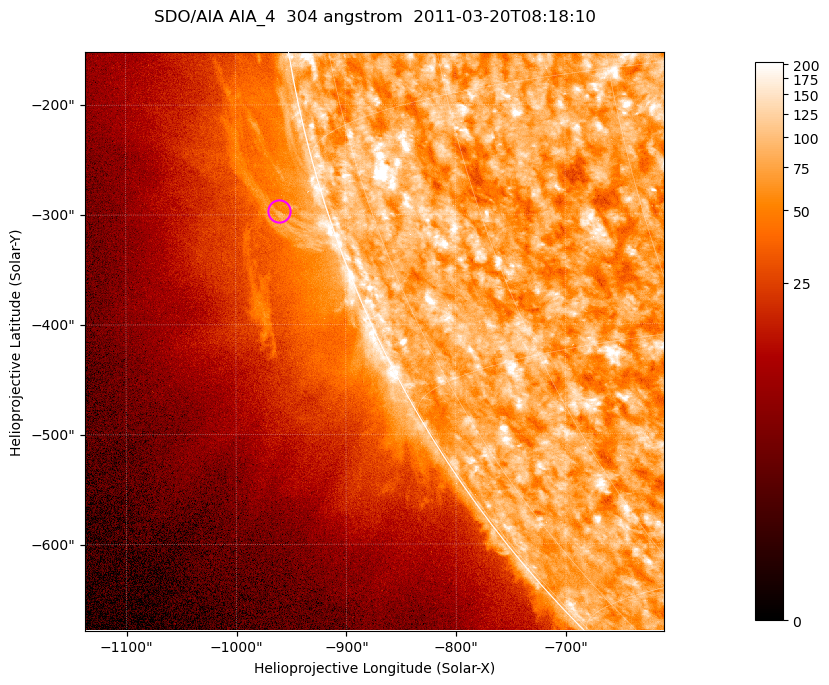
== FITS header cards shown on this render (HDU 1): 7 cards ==
TELESCOP= 'SDO/AIA '           / For AIA: SDO/AIA
INSTRUME= 'AIA_4   '           / For AIA: AIA_ATA1, AIA_ATA2, AIA_ATA3 or AIA_AT
WAVELNTH=                  304 / [angstrom] Wavelength
WAVEUNIT= 'angstrom'           / Wavelength unit: angstrom
DATE-OBS= '2011-03-20T08:18:10.462' / [ISO] Date when observation started; ISO 8
CTYPE1  = 'HPLN-TAN'           / CTYPE1; Typically HPLN
CTYPE2  = 'HPLT-TAN'           / CTYPE2; Typically HPLT

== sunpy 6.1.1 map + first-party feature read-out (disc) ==
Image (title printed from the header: SDO/AIA AIA_4  304 angstrom  2011-03-20T08:18:10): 878 x 878 px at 0.6 arcsec/px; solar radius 964 arcsec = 1605 px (partial field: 4.4% of the solar disc is inside the frame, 46% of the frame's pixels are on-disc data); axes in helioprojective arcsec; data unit not stated in the header (colour bar unlabelled)
Orientation: roll -0.132 deg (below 1 deg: not rotated)
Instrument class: DISC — disc imager (sunpy class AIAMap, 304 A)
Bright regions (active regions / flare kernels): reference = the on-disc median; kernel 7 px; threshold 5 sigma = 124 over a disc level ~78.7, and >= 1.15x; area >= 770 px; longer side >= 11 px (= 6.6 arcsec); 0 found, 0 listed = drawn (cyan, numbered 1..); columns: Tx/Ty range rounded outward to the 2 arcsec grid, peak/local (2 s.f.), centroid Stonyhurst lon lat
Off-limb structures (1.02-1.3 R_sun): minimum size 385 px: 2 found; the strongest spans PA ~100..110 deg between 1.02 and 1.08 R_sun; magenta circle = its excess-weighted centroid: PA ~105 deg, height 1.04 R_sun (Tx ~-960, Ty ~-296 arcsec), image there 1.7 x the reference